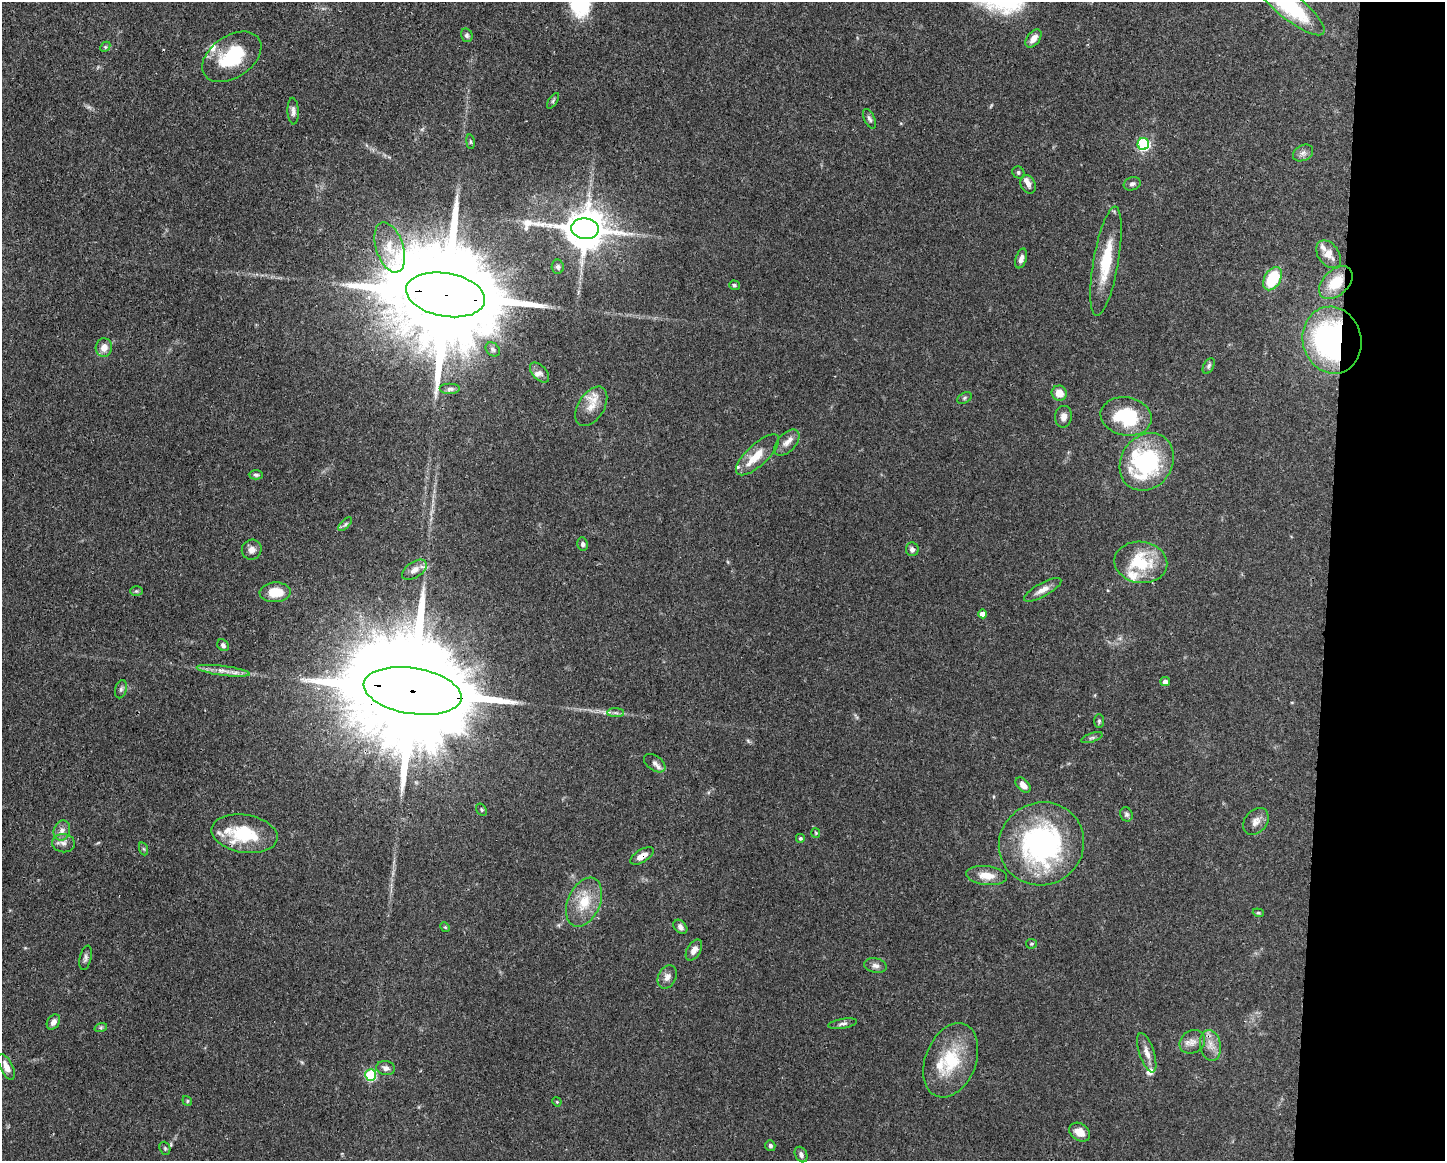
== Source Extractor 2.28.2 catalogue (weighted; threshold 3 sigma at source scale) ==
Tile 9 of 3 x 4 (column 3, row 3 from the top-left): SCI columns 3001-4443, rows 1167-2325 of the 4667 x 4651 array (HDU 1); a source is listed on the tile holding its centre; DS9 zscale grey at full resolution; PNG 1447 x 1163 px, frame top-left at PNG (2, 2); each listed source drawn as its Kron ellipse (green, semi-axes under 4 px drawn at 4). Shown black and unused: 8% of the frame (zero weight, under 3 of 4 exposures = <1% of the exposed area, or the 3 px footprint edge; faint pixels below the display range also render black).
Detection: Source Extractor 2.28.2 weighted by HDU 2 'WHT'; one run over the whole footprint, this tile lists its part. Background 0.0413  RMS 0.0027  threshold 0.0123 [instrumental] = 3 sigma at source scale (4.5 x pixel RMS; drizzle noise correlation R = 1.50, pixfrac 1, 0.05/0.05 arcsec/px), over >= 5 px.
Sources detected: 110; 14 inside a brighter listed object's ellipse — not listed separately; the other 96 listed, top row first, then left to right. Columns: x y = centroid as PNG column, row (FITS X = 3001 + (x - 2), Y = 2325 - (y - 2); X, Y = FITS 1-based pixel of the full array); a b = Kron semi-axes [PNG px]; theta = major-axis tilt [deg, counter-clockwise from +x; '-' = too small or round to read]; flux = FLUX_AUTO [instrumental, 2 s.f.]
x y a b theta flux
1288 5 46 13 -39 27
467 35 7 5 -76 0.58
1033 38 10 6 52 2.2
105 47 6 4 46 0.44
232 57 33 21 34 15
553 101 9 3 57 0.41
293 111 13 5 -87 1.1
869 119 11 5 -65 0.74
470 142 7 3 -82 0.36
1143 144 6 6 - 34
1303 153 11 7 29 1.2
1018 172 6 5 - 0.52
1028 184 9 7 -64 1.2
1132 184 8 6 18 0.86
585 229 14 10 -5 1000
390 247 26 13 -72 5.5
1329 254 15 10 -52 3.2
1021 258 10 5 73 1.2
1106 261 55 12 80 11
558 267 7 6 - 0.59
1273 279 12 8 60 13
1336 283 20 12 44 7.5
734 285 5 5 - 0.44
445 295 40 21 -10 11000
1332 340 34 29 -74 68
104 347 9 8 - 2.3
493 349 8 6 -45 0.79
1209 366 8 5 62 0.62
540 373 12 7 -47 1.2
450 389 10 5 0 0.79
1059 393 8 7 - 3.1
964 398 8 5 28 0.53
591 406 22 13 58 4.2
1126 416 26 19 -11 15
1063 417 11 8 83 1.4
787 443 16 9 48 2
757 455 28 10 43 5.1
1147 462 30 25 56 32
256 475 7 4 -2 0.54
345 524 9 3 45 0.49
583 544 7 5 -79 0.68
912 549 7 6 - 1.1
252 550 10 9 - 1.5
1141 562 26 20 -8 14
414 570 14 7 33 1.7
1043 590 21 6 29 2.2
136 591 6 5 - 0.44
275 592 15 10 3 5.3
982 614 4 4 - 1.9
223 645 6 5 - 0.69
223 671 26 5 -7 2.4
1165 682 5 4 - 1.4
121 689 9 5 75 0.73
413 691 49 23 -9 14000
616 713 8 4 -1 0.72
1099 721 7 5 90 0.48
1092 738 11 4 19 0.71
655 763 12 7 -36 1.3
1023 785 9 5 -44 1.9
481 810 6 5 - 0.43
1126 814 7 6 - 0.69
1256 821 15 11 51 2
62 831 10 8 69 1.5
816 833 5 4 - 0.27
244 834 33 19 -9 14
800 838 4 4 - 0.56
63 843 11 9 -8 1.5
1041 844 43 41 29 53
144 849 6 4 -70 0.44
642 856 13 6 31 2.3
987 875 20 9 -6 3.7
584 902 26 16 66 7.3
1258 913 5 4 - 0.35
445 927 5 4 - 0.31
680 927 8 6 -48 1.1
1031 944 5 4 - 0.35
694 950 11 6 59 1.9
85 958 12 5 77 0.92
875 966 11 7 -11 1.2
667 977 12 9 63 1.7
53 1022 8 6 57 1.2
843 1024 14 5 9 0.9
101 1027 6 4 19 0.44
1192 1042 13 11 31 2.1
1210 1045 15 10 -81 2.7
1147 1053 20 7 -72 2.2
951 1060 39 25 69 14
6 1067 14 6 -64 2.5
386 1068 9 7 -10 1.3
371 1075 6 5 - 18
187 1101 5 4 - 0.4
557 1102 5 3 - 0.28
1080 1132 11 8 -34 2.9
770 1146 5 5 - 0.67
165 1148 7 5 -70 0.44
801 1155 8 6 -62 0.87
Overlapping masked pixels (flux is a lower limit): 4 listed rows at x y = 445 295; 1332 340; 413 691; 642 856
Isophote crosses this tile's border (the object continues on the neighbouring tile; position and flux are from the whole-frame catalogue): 1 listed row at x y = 1288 5